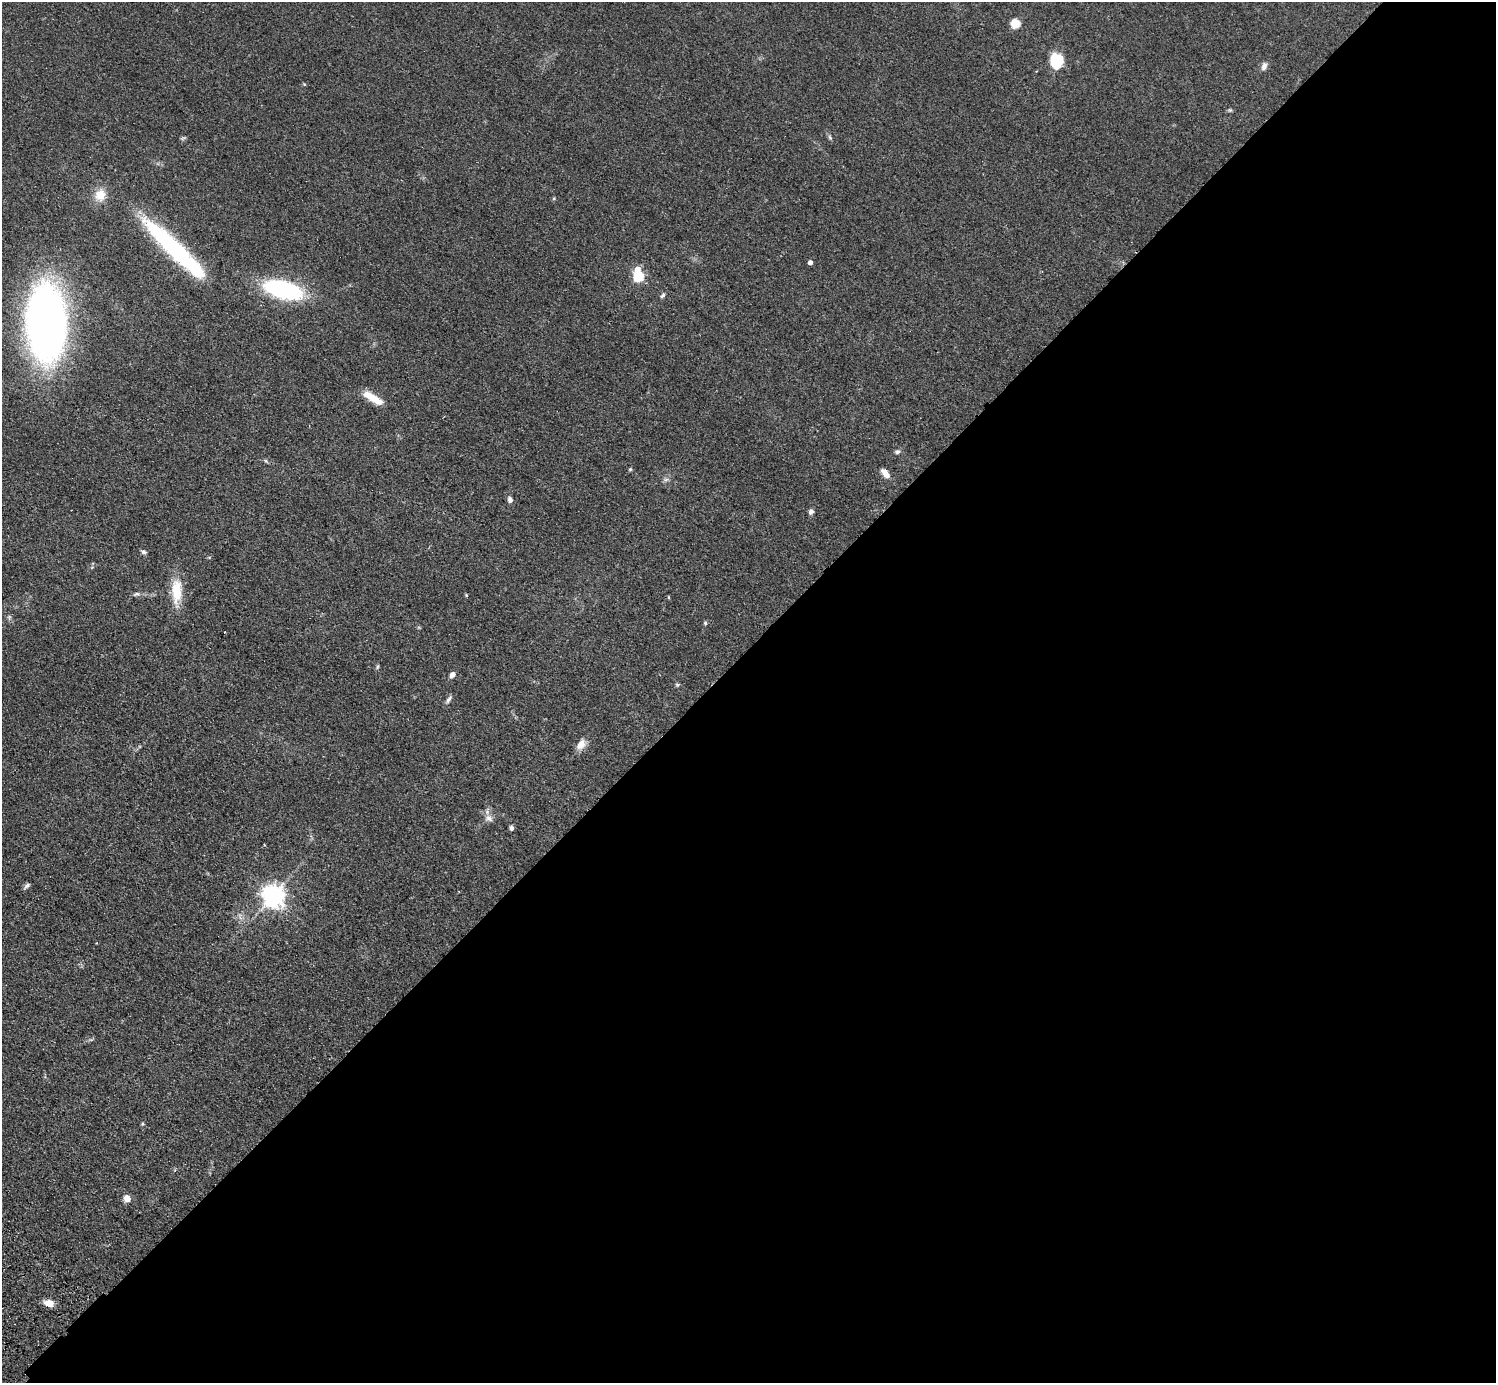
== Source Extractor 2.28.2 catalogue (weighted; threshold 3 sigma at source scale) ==
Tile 12 of 4 x 4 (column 4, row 3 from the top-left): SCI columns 4525-6018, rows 1724-3104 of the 6059 x 6069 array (HDU 1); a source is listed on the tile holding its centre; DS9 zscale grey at full resolution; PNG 1498 x 1385 px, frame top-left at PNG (2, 2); no overlay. Shown black and unused: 53% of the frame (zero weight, under 2 of 3 exposures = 3% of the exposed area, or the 3 px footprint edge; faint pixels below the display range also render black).
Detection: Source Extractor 2.28.2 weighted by HDU 2 'WHT'; one run over the whole footprint, this tile lists its part. Background 0.0531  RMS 0.0077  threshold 0.0348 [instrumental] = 3 sigma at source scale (4.5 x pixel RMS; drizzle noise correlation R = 1.50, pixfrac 1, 0.05/0.05 arcsec/px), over >= 5 px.
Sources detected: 48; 3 inside a brighter object's white glare — not listed; the other 45 listed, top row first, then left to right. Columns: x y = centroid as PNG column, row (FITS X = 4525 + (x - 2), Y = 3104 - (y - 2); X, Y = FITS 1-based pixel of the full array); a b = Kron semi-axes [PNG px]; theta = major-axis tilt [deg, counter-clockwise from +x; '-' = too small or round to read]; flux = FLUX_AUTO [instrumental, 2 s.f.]
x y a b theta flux
1015 24 5 5 - 39
1056 61 17 13 -80 21
1264 66 11 7 72 3
304 84 5 4 - 0.63
1230 110 6 4 43 1
830 137 8 5 -69 1.4
183 138 8 4 36 1.1
100 195 16 14 69 11
174 249 68 20 -44 72
810 262 4 4 - 3.6
638 269 6 6 - 6.3
638 276 5 5 - 69
284 290 39 16 -15 88
662 295 8 5 50 1.5
46 324 63 33 -89 490
373 398 26 8 -31 13
897 452 7 6 - 1.8
266 461 6 4 -72 0.93
630 469 5 4 - 0.84
885 473 13 6 -49 6.1
666 479 7 4 19 1.5
510 499 7 6 - 2.7
811 511 6 6 - 2.2
143 552 8 5 -20 1.7
177 591 31 13 88 20
136 594 10 6 1 2.1
466 595 4 4 - 0.78
668 597 5 3 - 0.6
9 617 8 5 90 1.5
705 623 5 5 - 1
224 632 3 2 - 0.58
377 667 6 4 71 0.97
452 675 6 5 - 3.5
677 685 6 5 - 1.1
448 699 11 5 55 2.3
581 744 15 10 57 6.1
489 818 12 8 -30 4.1
511 828 5 5 - 1.9
264 845 3 2 - 0.63
27 885 8 5 39 1.9
273 896 7 7 - 570
240 916 12 5 -80 2.9
142 1124 5 3 - 0.79
127 1198 5 5 - 13
49 1303 9 6 -14 8.5